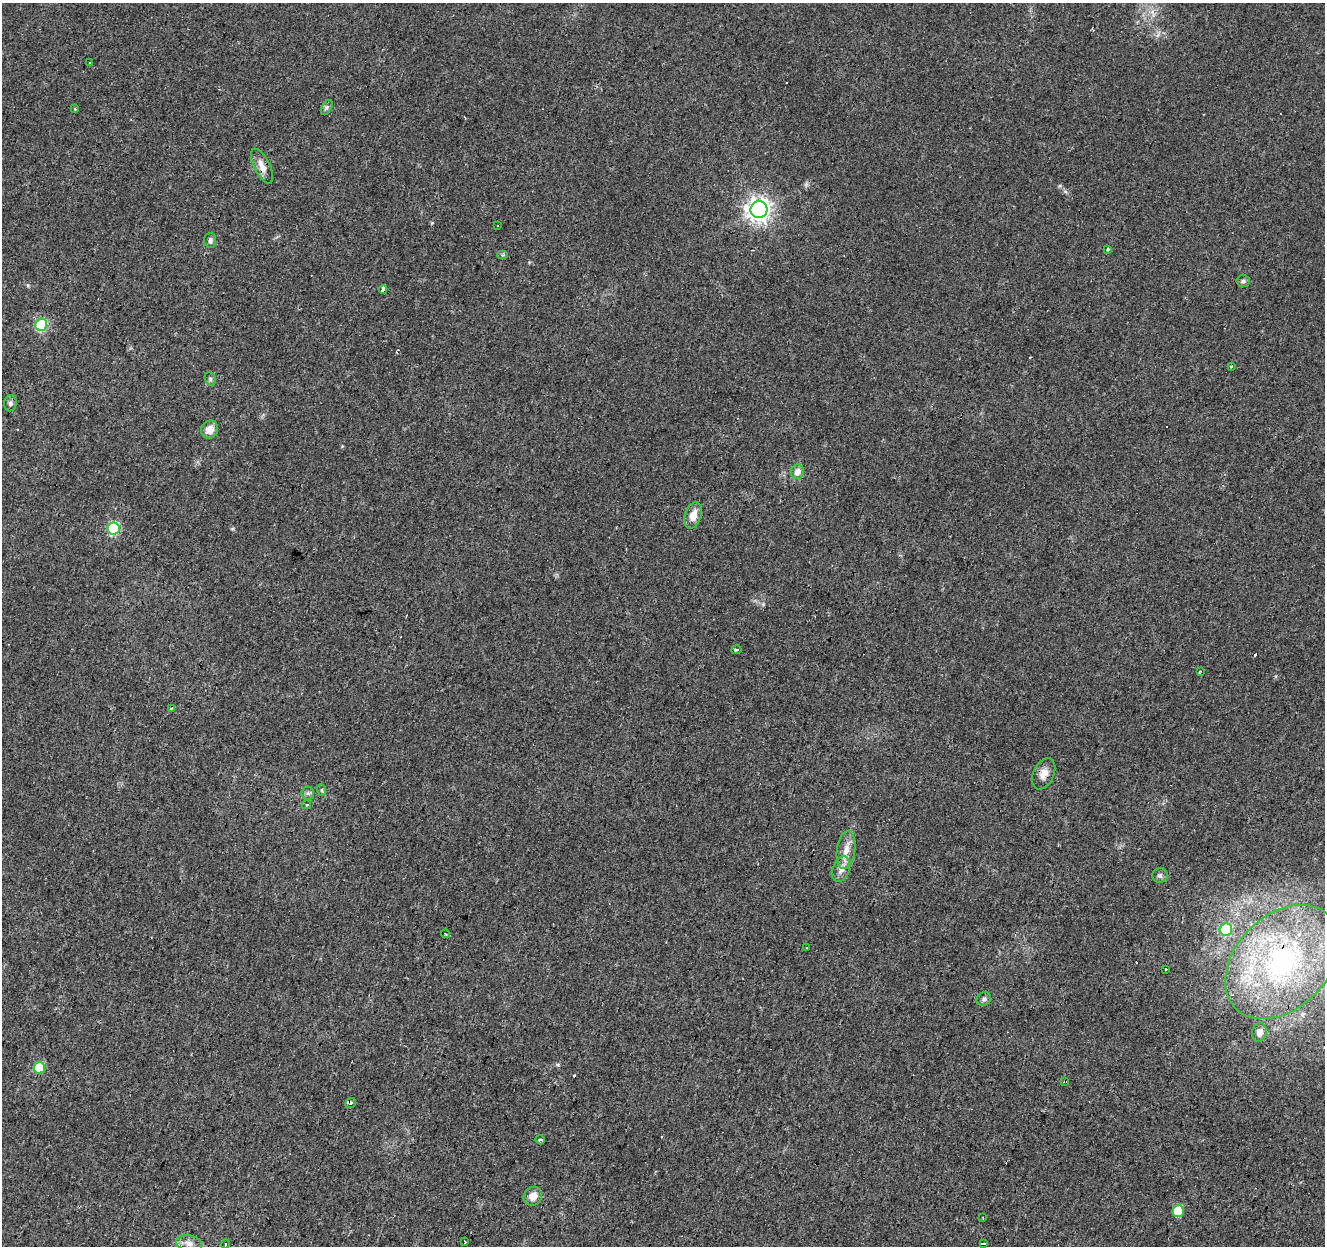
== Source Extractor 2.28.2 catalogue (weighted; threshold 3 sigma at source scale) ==
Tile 7 of 4 x 4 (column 3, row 2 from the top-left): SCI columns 2654-3976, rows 2765-4008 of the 5300 x 5466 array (HDU 1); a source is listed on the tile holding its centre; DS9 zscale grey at full resolution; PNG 1327 x 1248 px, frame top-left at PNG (2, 3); each listed source drawn as its Kron ellipse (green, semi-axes under 4 px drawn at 4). Shown black and unused: <1% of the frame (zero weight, under 3 of 4 exposures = <1% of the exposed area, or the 3 px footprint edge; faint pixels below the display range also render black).
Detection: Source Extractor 2.28.2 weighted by HDU 2 'WHT'; one run over the whole footprint, this tile lists its part. Background 0.0156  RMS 0.0032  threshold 0.0144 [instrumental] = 3 sigma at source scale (4.5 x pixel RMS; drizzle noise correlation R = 1.50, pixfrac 1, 0.0396/0.0396 arcsec/px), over >= 5 px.
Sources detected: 55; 8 cosmic-ray / hot-pixel residue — neither listed nor drawn; the other 47 listed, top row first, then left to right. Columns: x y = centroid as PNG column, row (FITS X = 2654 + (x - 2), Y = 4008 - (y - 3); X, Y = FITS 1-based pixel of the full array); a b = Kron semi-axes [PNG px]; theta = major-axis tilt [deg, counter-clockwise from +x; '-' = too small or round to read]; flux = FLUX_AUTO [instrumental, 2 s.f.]
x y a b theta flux
89 63 3 2 - 0.39
327 107 8 5 59 0.65
75 109 3 3 - 0.32
262 166 19 7 -63 3
759 210 8 8 - 240
498 226 3 3 - 0.58
210 240 7 6 - 0.94
1107 249 3 3 - 2.1
502 255 5 4 - 0.51
1243 281 7 5 3 0.66
383 290 4 3 - 4.8
41 325 6 6 - 24
1231 367 3 3 - 1.2
210 379 7 5 -70 0.63
10 403 8 6 87 0.88
210 429 9 8 - 3.1
797 472 7 6 - 2.2
693 515 13 8 71 3.5
113 528 6 6 - 26
736 650 5 3 - 0.54
1200 671 4 3 - 0.78
171 708 3 3 - 2
1044 774 16 10 65 2.9
322 790 6 3 -71 0.38
308 793 6 6 - 0.73
306 805 5 3 - 0.4
846 850 19 9 81 3.4
841 869 13 8 69 2.3
1160 875 8 7 - 0.84
1226 930 6 6 - 20
445 934 4 3 - 0.5
806 947 3 2 - 0.38
1282 962 66 46 45 81
1165 969 3 2 - 0.44
984 999 7 6 - 0.82
1259 1032 9 7 78 2.4
39 1068 6 6 - 14
1065 1081 3 2 - 0.48
351 1103 5 5 - 1.5
540 1140 5 4 - 1.9
533 1196 9 9 - 2.9
1178 1211 6 5 - 12
983 1218 3 2 - 0.24
465 1242 4 3 - 3.1
189 1243 13 8 -12 1.9
983 1243 3 3 - 2.4
225 1244 5 3 - 0.33
Overlapping masked pixels (flux is a lower limit): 6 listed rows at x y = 262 166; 383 290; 1044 774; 1282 962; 1065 1081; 351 1103
Unlisted compact peaks at least as high as the median listed source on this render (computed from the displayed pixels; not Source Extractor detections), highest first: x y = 558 1065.